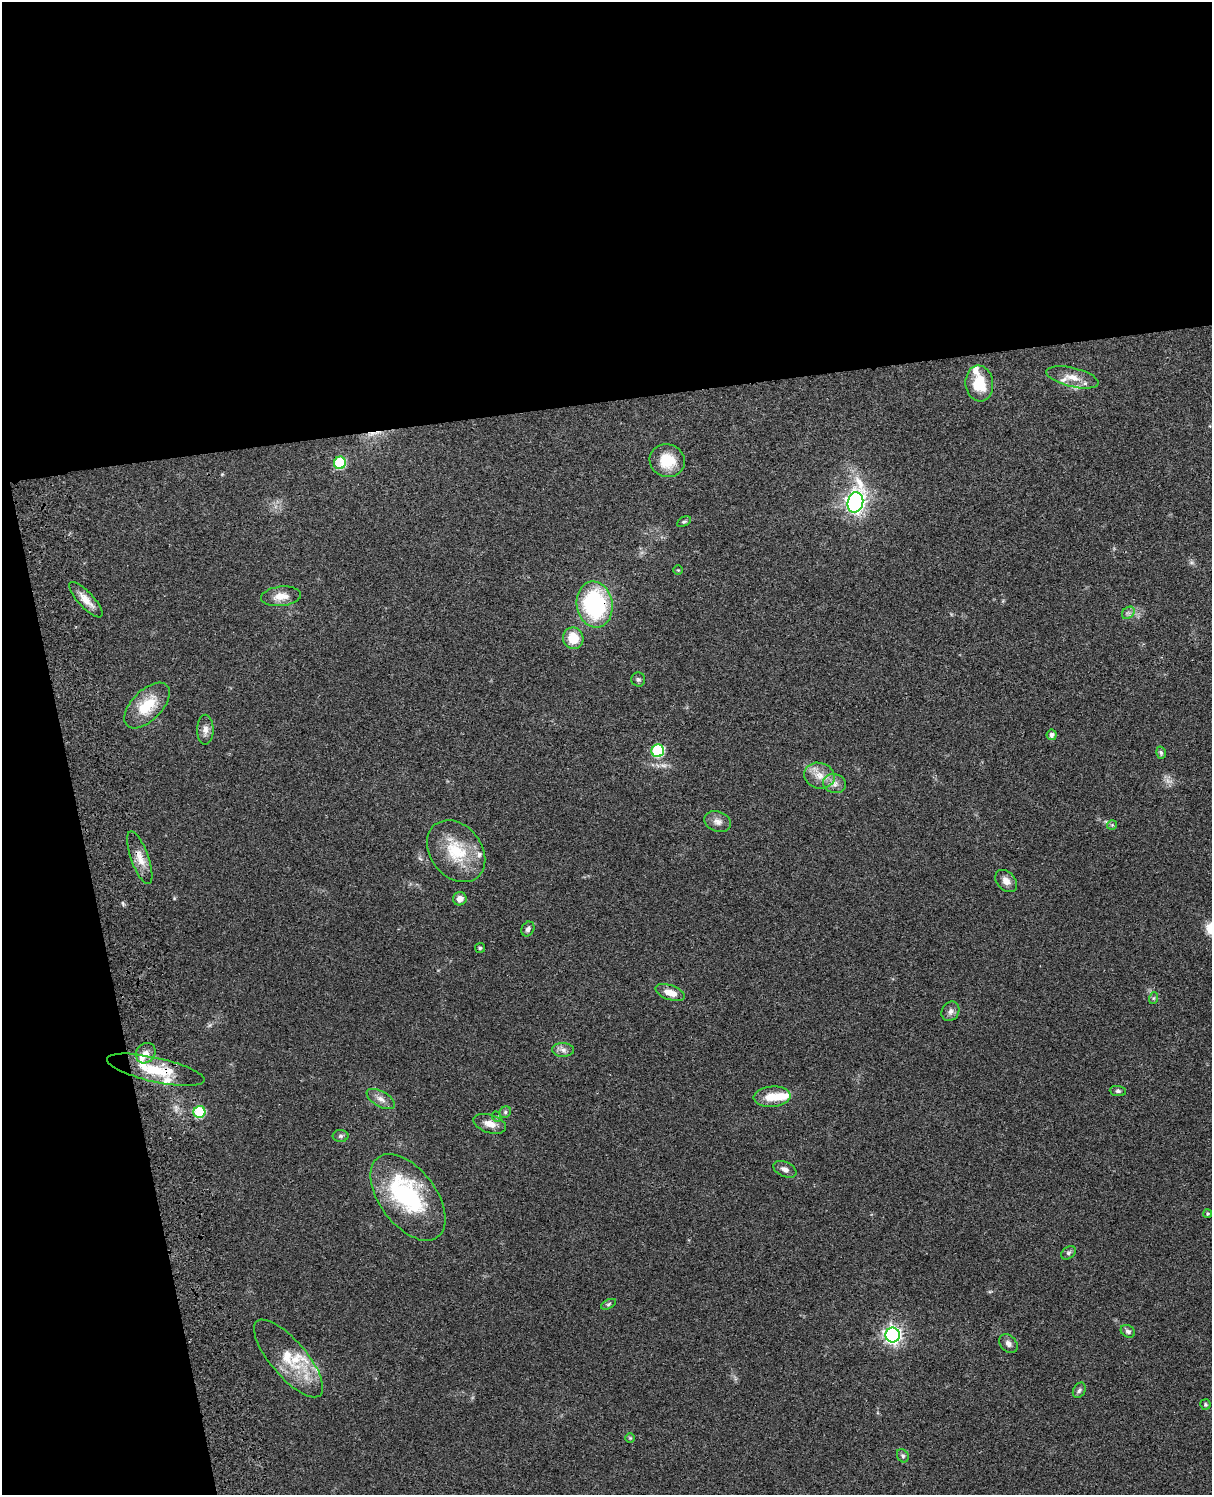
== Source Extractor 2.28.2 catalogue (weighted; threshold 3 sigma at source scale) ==
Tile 1 of 4 x 3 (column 1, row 1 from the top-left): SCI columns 119-1328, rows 3151-4643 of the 5079 x 4922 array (HDU 1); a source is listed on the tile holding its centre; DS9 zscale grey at full resolution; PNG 1214 x 1497 px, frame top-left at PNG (2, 2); each listed source drawn as its Kron ellipse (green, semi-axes under 4 px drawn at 4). Shown black and unused: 33% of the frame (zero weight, under 3 of 4 exposures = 6% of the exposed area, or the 3 px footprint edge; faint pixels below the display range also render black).
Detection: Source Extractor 2.28.2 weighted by HDU 2 'WHT'; one run over the whole footprint, this tile lists its part. Background 0.0911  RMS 0.0062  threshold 0.0279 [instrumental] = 3 sigma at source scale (4.5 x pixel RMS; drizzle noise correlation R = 1.50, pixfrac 1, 0.05/0.05 arcsec/px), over >= 5 px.
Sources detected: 65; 1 too faint to see at this stretch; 1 inside a brighter object's white glare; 1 cosmic-ray / hot-pixel residue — neither listed nor drawn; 7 inside a brighter listed object's ellipse — not listed separately; the other 55 listed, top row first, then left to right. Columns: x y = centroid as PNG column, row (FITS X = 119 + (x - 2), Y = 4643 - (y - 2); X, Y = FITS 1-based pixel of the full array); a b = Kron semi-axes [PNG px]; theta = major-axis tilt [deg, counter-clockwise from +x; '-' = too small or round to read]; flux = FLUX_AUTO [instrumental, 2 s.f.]
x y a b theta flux
1072 377 27 9 -13 8.5
979 384 18 14 -82 20
667 461 18 16 -22 16
340 463 6 6 - 44
855 502 10 8 77 330
684 522 7 4 29 1
678 570 5 4 - 0.6
281 596 20 9 6 7.4
86 600 23 7 -47 6.8
595 604 23 18 -81 72
1128 613 7 5 43 1.6
573 638 11 10 - 13
638 679 7 7 - 1.4
147 705 28 15 45 21
205 730 15 8 -90 3.8
1052 735 5 5 - 2
658 751 6 6 - 55
1161 753 6 4 -74 1.1
819 776 15 12 -16 8.2
835 784 11 9 -12 4.1
718 822 14 10 -18 4.1
1112 825 5 5 - 0.83
456 851 34 25 -51 27
140 858 28 9 -70 7.9
1006 881 13 9 -47 4.6
460 899 7 6 - 4.3
528 929 8 6 59 2.1
480 948 5 5 - 0.89
670 992 15 7 -20 7.2
1154 998 6 4 71 0.81
950 1011 10 8 57 2.6
563 1050 11 7 -1 2.8
146 1053 11 9 52 4.2
156 1070 50 12 -13 23
1118 1091 8 5 -7 1.3
772 1097 18 10 5 12
381 1099 16 7 -29 4.1
199 1112 6 6 - 41
505 1112 6 5 - 1.1
497 1117 5 3 - 0.66
490 1124 17 9 -17 6
341 1136 8 6 1 1.5
785 1169 12 7 -24 2.9
408 1197 50 28 -53 68
1208 1214 4 4 - 0.86
1068 1253 8 6 39 1.6
609 1304 8 4 27 1
1128 1331 7 6 - 1.7
893 1335 7 7 - 240
1008 1343 10 8 -48 2.9
289 1358 49 18 -49 25
1079 1390 8 6 61 1.7
1205 1404 5 5 - 0.88
630 1438 5 5 - 0.76
903 1456 7 5 -59 1.3
Overlapping masked pixels (flux is a lower limit): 3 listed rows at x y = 595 604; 140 858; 156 1070